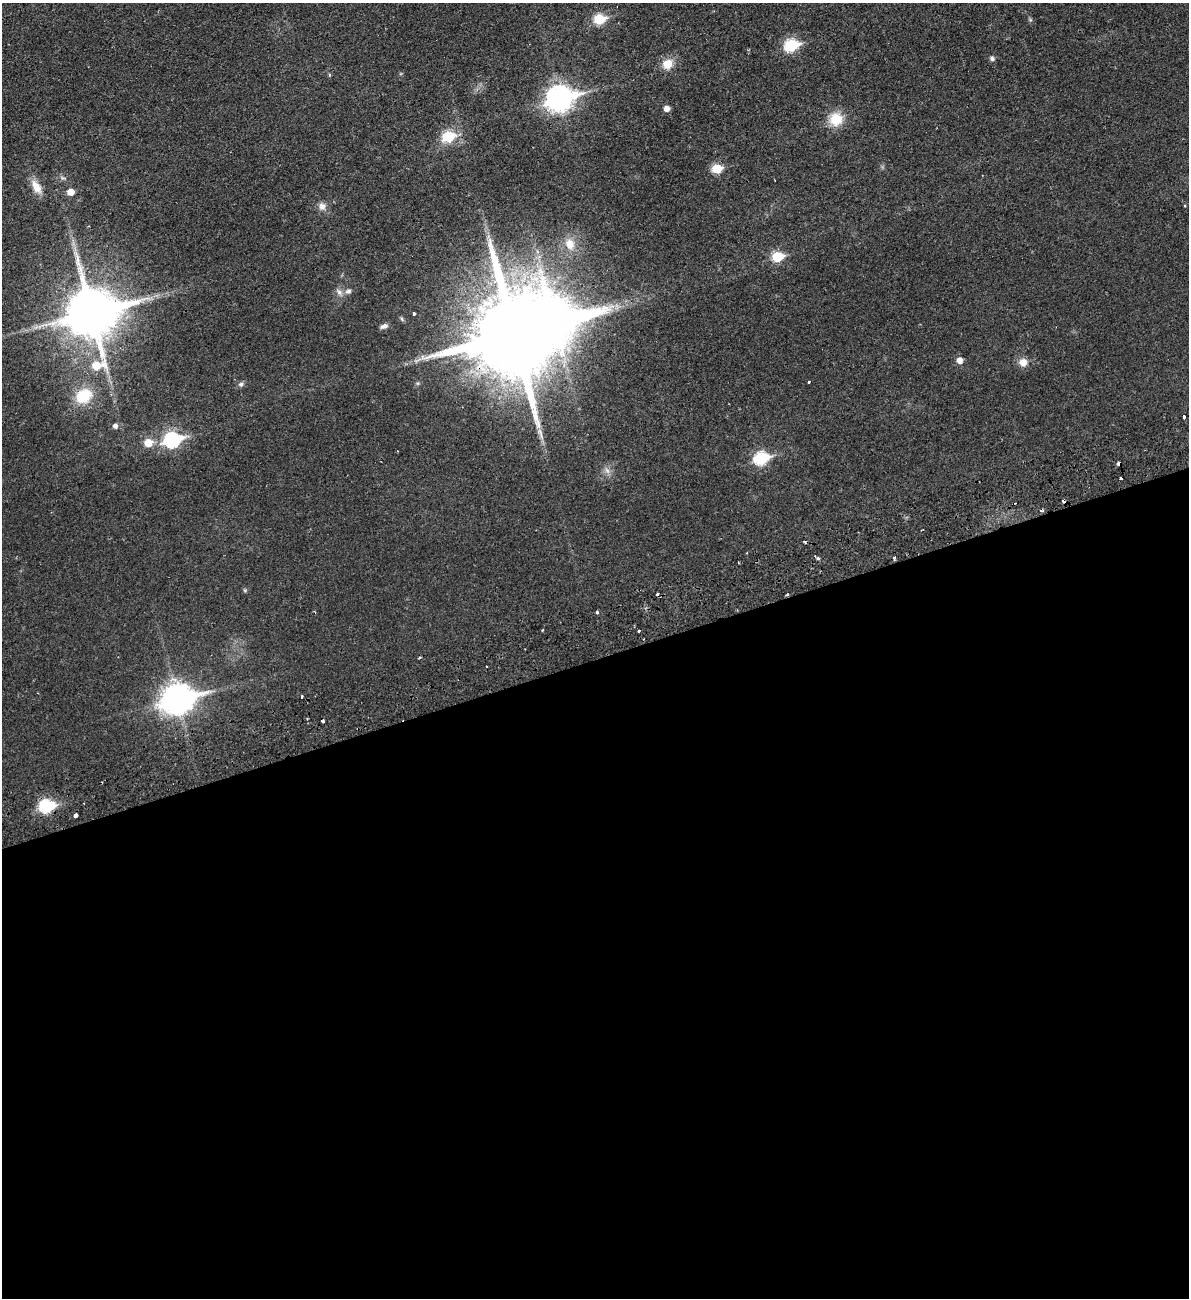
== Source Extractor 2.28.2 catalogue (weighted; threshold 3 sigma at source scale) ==
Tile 15 of 4 x 4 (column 3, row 4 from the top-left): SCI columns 2544-3730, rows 61-1356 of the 5204 x 5300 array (HDU 1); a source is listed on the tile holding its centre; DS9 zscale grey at full resolution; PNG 1191 x 1300 px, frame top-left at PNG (2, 3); no overlay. Shown black and unused: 49% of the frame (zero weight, under 2 of 3 exposures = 3% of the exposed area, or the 3 px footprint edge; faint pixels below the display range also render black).
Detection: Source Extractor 2.28.2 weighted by HDU 2 'WHT'; one run over the whole footprint, this tile lists its part. Background 0.0216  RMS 0.0048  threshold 0.0214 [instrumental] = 3 sigma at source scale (4.5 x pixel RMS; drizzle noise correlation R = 1.50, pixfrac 1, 0.05/0.05 arcsec/px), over >= 5 px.
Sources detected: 58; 1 inside a brighter object's white glare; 9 cosmic-ray / hot-pixel residue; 1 long thin detection or spike segment (spike, bleed or trail) — not listed; the other 47 listed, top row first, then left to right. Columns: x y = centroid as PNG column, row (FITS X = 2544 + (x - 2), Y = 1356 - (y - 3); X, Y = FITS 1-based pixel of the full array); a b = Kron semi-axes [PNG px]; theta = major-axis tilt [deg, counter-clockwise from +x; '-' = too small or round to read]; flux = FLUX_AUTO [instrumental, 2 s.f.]
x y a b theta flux
599 19 7 6 - 29
1030 20 6 4 44 0.61
791 45 8 6 15 48
992 58 7 6 - 1.2
667 64 13 11 42 6.6
329 75 5 3 - 0.48
559 98 11 9 15 390
667 108 5 5 - 3.2
836 119 15 15 - 11
448 137 7 6 - 31
717 169 6 5 - 18
36 187 21 10 -58 6
71 192 6 5 - 5.8
322 206 10 8 -73 2.8
570 244 17 13 -71 7
777 257 6 6 - 26
348 291 9 7 36 1.7
339 292 10 7 -54 2.1
92 312 19 17 90 2500
414 314 3 3 - 1.4
384 326 11 6 22 1.7
515 335 28 21 -81 9800
960 360 6 6 - 3.6
1023 362 10 10 - 4.3
809 382 3 3 - 2.3
417 383 6 5 - 0.71
241 384 7 6 - 1.2
83 396 17 14 33 16
1183 416 4 3 - 2.2
115 426 6 5 - 1.7
172 440 9 7 14 94
148 443 7 6 - 9
761 458 8 6 15 55
1119 463 4 4 - 3.6
607 470 11 6 -65 2.1
816 557 8 3 -38 1.4
894 558 3 3 - 1.5
738 562 2 2 - 0.45
245 590 5 5 - 0.64
597 612 3 3 - 1.1
542 630 3 2 - 0.47
639 631 3 3 - 0.86
486 666 2 2 - 0.44
302 696 3 2 - 0.7
177 699 13 10 16 650
46 806 9 7 -27 61
75 815 4 3 - 5.4
Overlapping masked pixels (flux is a lower limit): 3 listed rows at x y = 515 335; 1119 463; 46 806